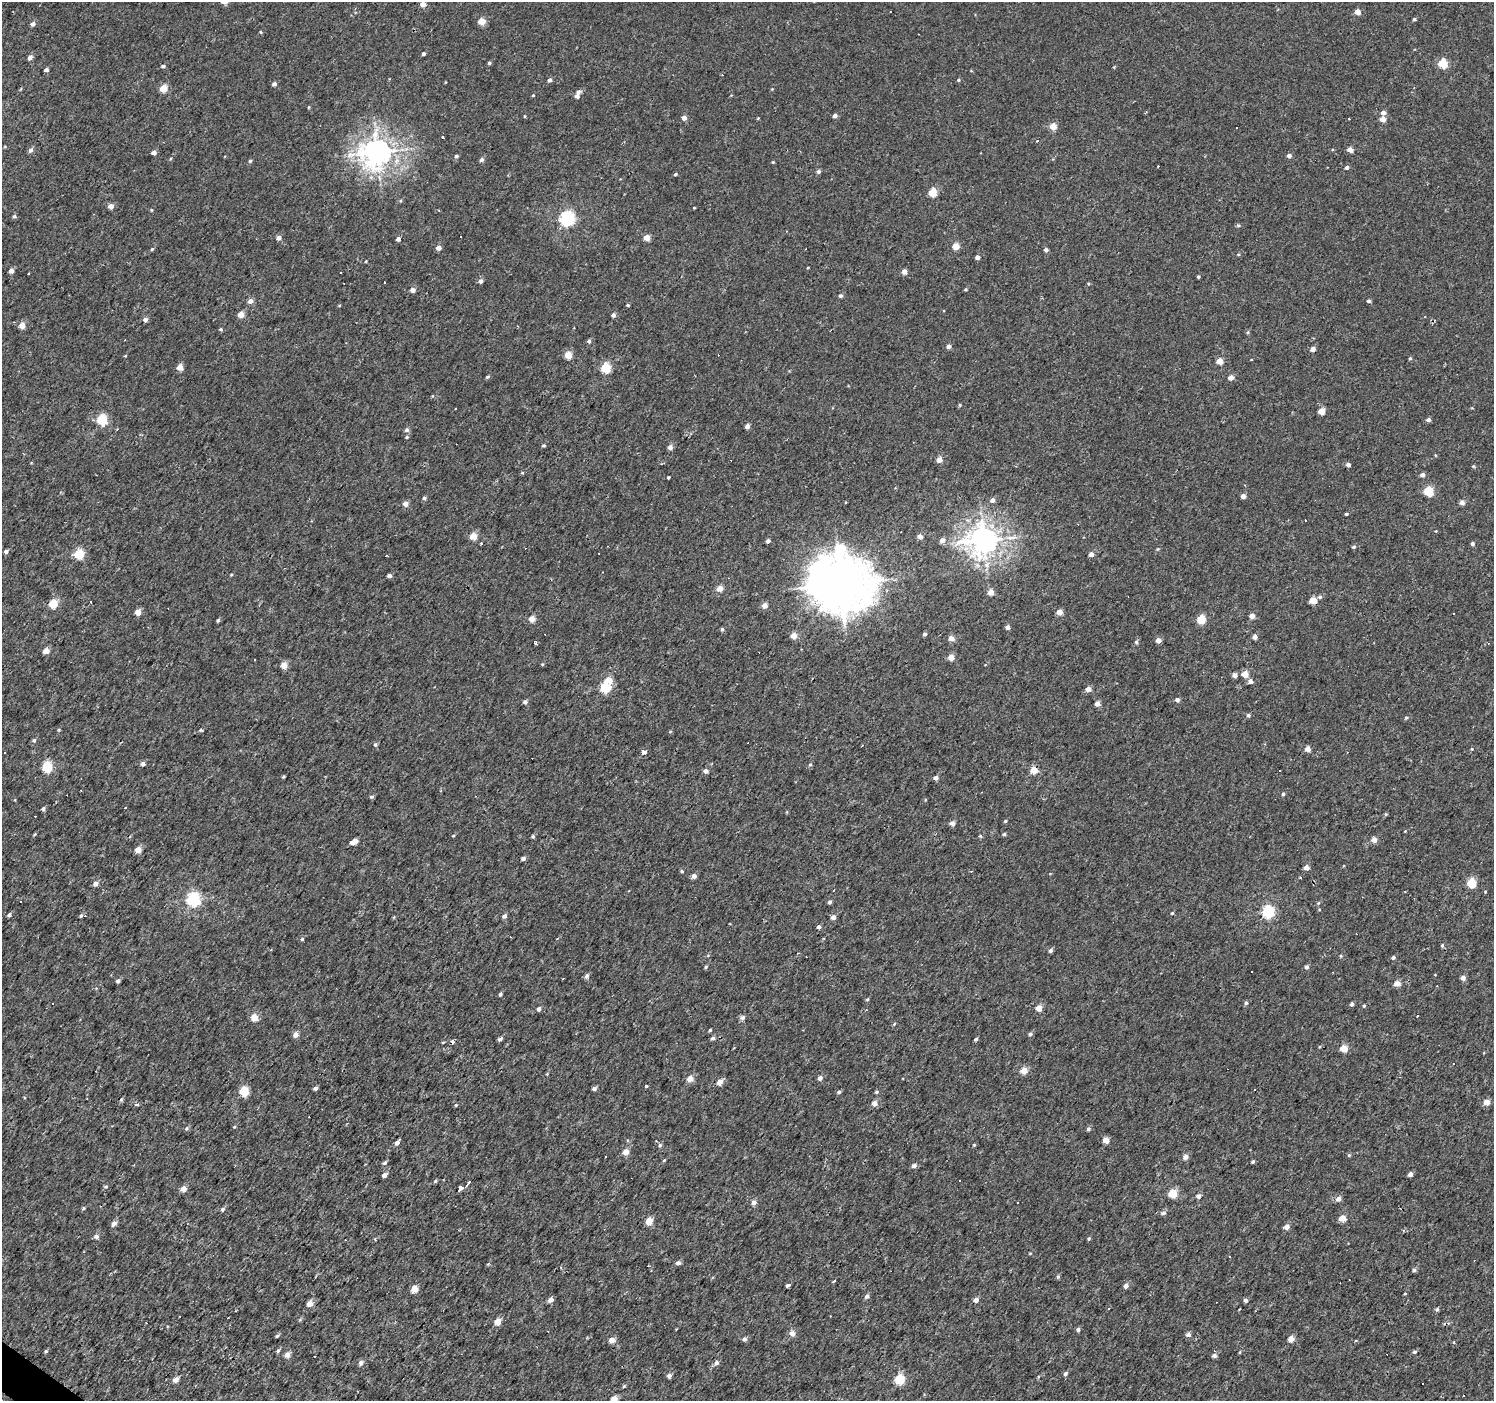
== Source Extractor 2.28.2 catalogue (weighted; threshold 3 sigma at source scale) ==
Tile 7 of 4 x 4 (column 3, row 2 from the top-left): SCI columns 2985-4476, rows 2971-4369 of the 5971 x 6007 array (HDU 1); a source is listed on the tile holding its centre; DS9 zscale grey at full resolution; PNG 1496 x 1403 px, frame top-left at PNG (2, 2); no overlay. Shown black and unused: <1% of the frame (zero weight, under 2 of 3 exposures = <1% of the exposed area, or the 3 px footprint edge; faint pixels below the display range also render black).
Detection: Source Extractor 2.28.2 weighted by HDU 2 'WHT'; one run over the whole footprint, this tile lists its part. Background 0.00425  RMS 0.0033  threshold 0.0147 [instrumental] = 3 sigma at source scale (4.5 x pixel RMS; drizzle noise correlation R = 1.50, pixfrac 1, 0.0396/0.0396 arcsec/px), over >= 5 px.
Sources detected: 399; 1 inside a brighter object's white glare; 63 cosmic-ray / hot-pixel residue — not listed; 1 inside a brighter listed object's ellipse — not listed separately; the other 334 listed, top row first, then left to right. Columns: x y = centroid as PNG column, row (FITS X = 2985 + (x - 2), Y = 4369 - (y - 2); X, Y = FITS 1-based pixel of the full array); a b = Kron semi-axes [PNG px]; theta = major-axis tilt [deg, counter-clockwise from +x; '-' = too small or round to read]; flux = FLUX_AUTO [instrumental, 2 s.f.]
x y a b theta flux
423 4 4 4 - 2.4
890 12 3 2 - 0.34
1357 12 5 4 - 2.6
1414 19 4 3 - 0.56
481 21 5 4 - 5
33 24 5 4 - 1.3
424 54 4 4 - 0.66
30 58 5 4 - 1.2
489 63 4 4 - 0.49
1443 64 5 5 - 14
163 66 4 3 - 0.7
46 70 4 3 - 1.2
549 80 4 4 - 1.2
958 80 4 4 - 0.36
274 84 4 4 - 1.2
164 88 5 4 - 7.1
533 95 4 3 - 0.32
577 96 5 4 - 1.4
308 107 4 3 - 0.28
1383 112 5 5 - 1.4
525 116 4 3 - 0.31
835 116 4 4 - 1.3
684 118 4 4 - 1.9
1383 119 4 4 - 2.8
1053 126 5 4 - 5.1
443 138 3 3 - 2.7
1037 141 3 3 - 0.59
31 150 6 5 - 0.95
1350 150 4 4 - 3
377 152 9 9 - 380
154 153 4 4 - 1.5
456 156 4 4 - 0.76
1289 156 4 4 - 1.3
482 160 5 5 - 0.85
250 161 4 4 - 0.53
773 162 4 3 - 0.29
1347 167 4 4 - 0.96
818 172 5 5 - 0.74
675 174 4 3 - 0.42
933 192 5 5 - 9.3
400 201 4 4 - 0.39
111 206 4 4 - 2.5
694 208 4 3 - 0.24
151 210 4 3 - 0.3
14 216 5 4 - 0.62
567 218 6 6 - 74
1238 225 5 4 - 0.56
278 238 4 4 - 2.4
647 238 4 4 - 4.4
398 239 4 4 - 1.6
956 246 5 4 - 5
438 248 4 4 - 1.9
152 249 4 4 - 0.37
1046 250 4 4 - 0.98
977 257 4 4 - 1.8
366 261 4 3 - 0.25
808 268 4 2 - 0.24
11 271 4 4 - 1.9
904 272 4 4 - 2.3
341 273 3 3 - 0.43
1198 277 3 3 - 0.45
480 281 5 4 - 1.2
966 289 4 3 - 0.36
413 290 4 4 - 2
841 296 4 4 - 0.79
250 301 4 4 - 2.5
1369 301 4 4 - 0.77
628 305 4 3 - 0.4
241 315 4 4 - 4.4
613 315 4 4 - 1.2
145 320 4 4 - 1.6
22 325 4 4 - 4.1
517 326 3 2 - 0.23
221 329 5 4 - 0.42
1248 332 5 3 - 0.36
589 341 4 4 - 0.69
949 346 4 4 - 1.4
1313 349 4 4 - 1.7
568 355 4 4 - 6.8
125 356 4 3 - 0.27
1410 358 4 4 - 0.44
1220 361 4 4 - 4.3
180 367 4 4 - 4.2
606 368 5 5 - 16
487 377 4 3 - 0.52
1231 378 5 4 - 2.2
432 396 4 3 - 0.24
960 405 6 4 -90 0.31
1321 411 4 4 - 5.2
102 420 5 5 - 23
1428 420 5 4 - 0.95
747 426 4 4 - 1.6
407 430 5 5 - 0.91
407 437 4 3 - 0.42
544 445 4 4 - 0.47
670 447 4 4 - 1.9
939 460 5 4 - 3.1
1348 465 4 4 - 1.1
1473 466 4 4 - 0.37
522 473 5 3 - 0.31
1422 475 5 4 - 1.1
668 477 3 3 - 1.6
1429 491 5 5 - 16
1243 496 4 4 - 1.9
424 498 5 4 - 0.67
993 500 5 5 - 1.4
1462 502 4 4 - 1.7
405 504 4 4 - 2.7
1346 514 3 3 - 0.43
1436 531 4 3 - 0.22
473 536 4 4 - 6.2
920 537 4 4 - 2.1
942 540 5 5 - 1.9
984 540 9 8 - 390
768 541 4 4 - 1.3
1472 544 4 3 - 0.82
1354 547 4 4 - 0.6
6 552 5 4 - 1.1
79 554 5 5 - 18
1091 554 4 4 - 1.9
386 555 3 3 - 0.71
231 575 5 3 - 0.29
389 575 4 3 - 1.4
841 584 17 16 - 1500
720 588 5 4 - 3.7
991 592 4 4 - 3.8
1320 597 6 5 - 0.6
1313 601 5 4 - 5.8
53 603 5 5 - 13
765 606 5 5 - 2.5
138 612 4 4 - 4.1
1059 612 4 4 - 3.1
1453 613 3 3 - 3.3
1252 616 4 4 - 2.3
532 619 4 4 - 3.4
1201 619 5 5 - 12
218 620 4 3 - 0.55
1008 627 4 4 - 1.4
722 629 5 4 - 0.54
925 634 3 3 - 0.86
794 636 5 4 - 3.6
1255 637 4 4 - 1.9
951 638 4 4 - 3
1158 640 4 4 - 2.2
1136 642 5 5 - 0.58
1488 643 3 2 - 0.23
536 644 3 3 - 1.1
46 651 4 4 - 4.1
951 657 4 4 - 4.4
542 664 4 3 - 0.3
283 665 5 4 - 4.1
1245 674 5 4 - 3.8
1235 675 4 4 - 1.7
608 680 5 5 - 6.4
1250 681 4 4 - 2.2
605 688 5 5 - 15
1088 689 4 4 - 2.6
1177 700 4 4 - 1.2
525 702 4 4 - 1
1097 703 4 4 - 2.2
1248 715 5 4 - 0.6
1406 718 5 4 - 0.43
58 730 5 3 - 0.38
201 730 4 3 - 0.54
34 740 5 5 - 0.65
375 745 6 4 -90 0.61
862 745 3 2 - 0.45
1307 749 4 4 - 2.6
1472 749 4 4 - 0.33
644 752 3 3 - 22
143 764 5 4 - 1.2
810 764 5 4 - 0.42
47 767 5 5 - 21
1034 770 5 4 - 6.3
706 771 4 4 - 1.6
283 777 3 3 - 0.36
936 778 4 4 - 1.2
1283 794 4 4 - 0.49
371 797 5 4 - 0.5
43 809 5 4 - 0.72
1386 814 5 4 - 0.37
1005 821 4 3 - 0.39
952 823 5 4 - 1.9
35 834 4 4 - 0.33
1004 834 4 4 - 0.64
453 836 4 3 - 0.3
533 836 4 4 - 0.53
980 836 5 5 - 0.37
1374 840 4 4 - 2.8
354 841 7 4 24 3.2
138 850 4 4 - 3.8
523 859 4 4 - 1.1
1306 868 4 4 - 2.2
682 871 4 3 - 0.41
694 876 4 4 - 1.9
1300 877 3 3 - 0.43
1471 883 5 5 - 14
95 884 5 5 - 1.4
193 899 6 6 - 66
21 901 3 2 - 0.4
829 902 4 4 - 0.69
1318 903 5 4 - 0.39
1268 912 6 5 - 42
1172 913 4 4 - 0.4
9 915 4 4 - 0.88
81 916 5 3 - 0.5
504 916 4 4 - 1.4
833 917 4 4 - 1.8
818 927 4 4 - 1.2
302 939 5 4 - 0.49
557 939 3 2 - 0.52
1442 945 5 4 - 0.48
1051 950 5 4 - 0.78
708 955 5 3 - 0.3
1393 957 4 4 - 0.67
706 967 4 4 - 0.42
1306 967 5 4 - 0.84
1252 971 3 3 - 0.46
587 976 6 5 - 0.93
1463 978 4 4 - 1.9
118 981 4 4 - 0.95
1397 983 4 4 - 3.7
500 994 4 3 - 0.64
867 999 4 3 - 0.43
1246 1003 5 4 - 0.65
1352 1004 4 3 - 0.79
1364 1006 4 3 - 0.41
1039 1008 4 4 - 4.6
539 1009 4 4 - 1.3
1417 1016 3 3 - 0.6
254 1017 4 4 - 6.3
743 1017 6 6 - 0.9
894 1024 5 4 - 0.32
710 1030 4 3 - 0.41
296 1034 5 4 - 2.4
1030 1034 5 4 - 0.77
713 1038 5 4 - 0.98
500 1039 4 3 - 8.2
976 1039 4 3 - 0.62
452 1042 3 3 - 7.1
1344 1048 5 4 - 7
1454 1063 3 2 - 0.26
1024 1071 5 4 - 4.2
820 1078 4 4 - 1.5
690 1079 5 4 - 3.9
720 1082 5 4 - 2.9
647 1086 3 3 - 1.4
315 1088 4 3 - 1
594 1089 5 4 - 0.86
1254 1089 3 3 - 0.81
244 1091 5 5 - 14
839 1092 5 4 - 0.6
877 1092 4 4 - 0.58
1487 1102 4 4 - 3.4
874 1103 5 4 - 2.6
136 1105 7 3 -8 0.46
456 1105 4 4 - 0.34
234 1127 4 3 - 0.34
186 1128 6 5 - 0.53
1088 1129 5 4 - 0.64
1106 1140 4 4 - 4.3
656 1141 3 2 - 0.26
397 1142 5 4 - 1.4
660 1145 5 4 - 0.68
974 1145 3 3 - 0.36
626 1152 4 4 - 4.4
1349 1155 5 4 - 0.38
1185 1157 5 5 - 1.5
664 1160 5 3 - 0.36
1253 1162 4 3 - 0.56
385 1163 5 5 - 0.68
914 1166 5 4 - 1.3
1410 1174 4 4 - 1.5
384 1175 4 4 - 1.9
959 1180 3 2 - 0.35
435 1181 5 4 - 0.44
469 1182 4 3 - 14
106 1186 5 3 - 0.38
460 1188 4 3 - 8.6
184 1189 5 5 - 2.6
1173 1193 5 5 - 14
1198 1196 4 4 - 1.5
1338 1199 5 5 - 1.7
754 1202 4 4 - 1.8
84 1208 4 3 - 0.42
222 1209 5 5 - 0.72
1163 1213 7 5 8 0.8
1342 1218 5 4 - 5.2
649 1221 5 4 - 7.3
114 1223 5 4 - 1.6
1287 1227 5 4 - 2.1
96 1237 5 4 - 1.4
1089 1238 5 4 - 0.46
1030 1253 5 3 - 0.24
678 1263 5 4 - 1.2
1414 1270 5 5 - 0.64
1058 1277 5 3 - 0.46
787 1285 4 3 - 1.7
1126 1286 4 4 - 2.2
414 1289 5 4 - 6.1
1405 1293 4 2 - 0.25
867 1296 5 5 - 0.96
550 1300 5 4 - 2.2
976 1300 4 4 - 2
1246 1300 4 4 - 1.1
310 1303 4 4 - 3.1
1109 1308 3 3 - 1.7
1437 1309 5 4 - 0.66
300 1320 6 4 20 0.39
498 1321 5 4 - 4.2
1078 1329 4 4 - 0.91
792 1333 5 4 - 2.6
1188 1334 5 5 - 1.2
277 1336 4 4 - 0.47
744 1339 5 5 - 0.9
1291 1339 4 4 - 3.5
612 1340 5 4 - 2.6
1454 1342 4 3 - 0.29
46 1351 5 4 - 0.46
278 1351 6 4 61 0.58
1214 1351 5 5 - 0.84
1240 1352 5 3 - 0.27
1414 1352 4 4 - 0.6
287 1355 5 4 - 2.5
1214 1356 8 3 -39 0.98
361 1363 6 5 - 1.1
717 1363 6 5 - 1.1
1065 1374 5 4 - 0.76
669 1376 4 4 - 1.5
1038 1377 5 3 - 0.32
900 1379 5 5 - 19
176 1380 5 4 - 2.3
624 1386 5 3 - 0.35
614 1399 5 4 - 5.1
Isophote crosses this tile's border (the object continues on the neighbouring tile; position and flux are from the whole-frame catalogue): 1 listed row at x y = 614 1399